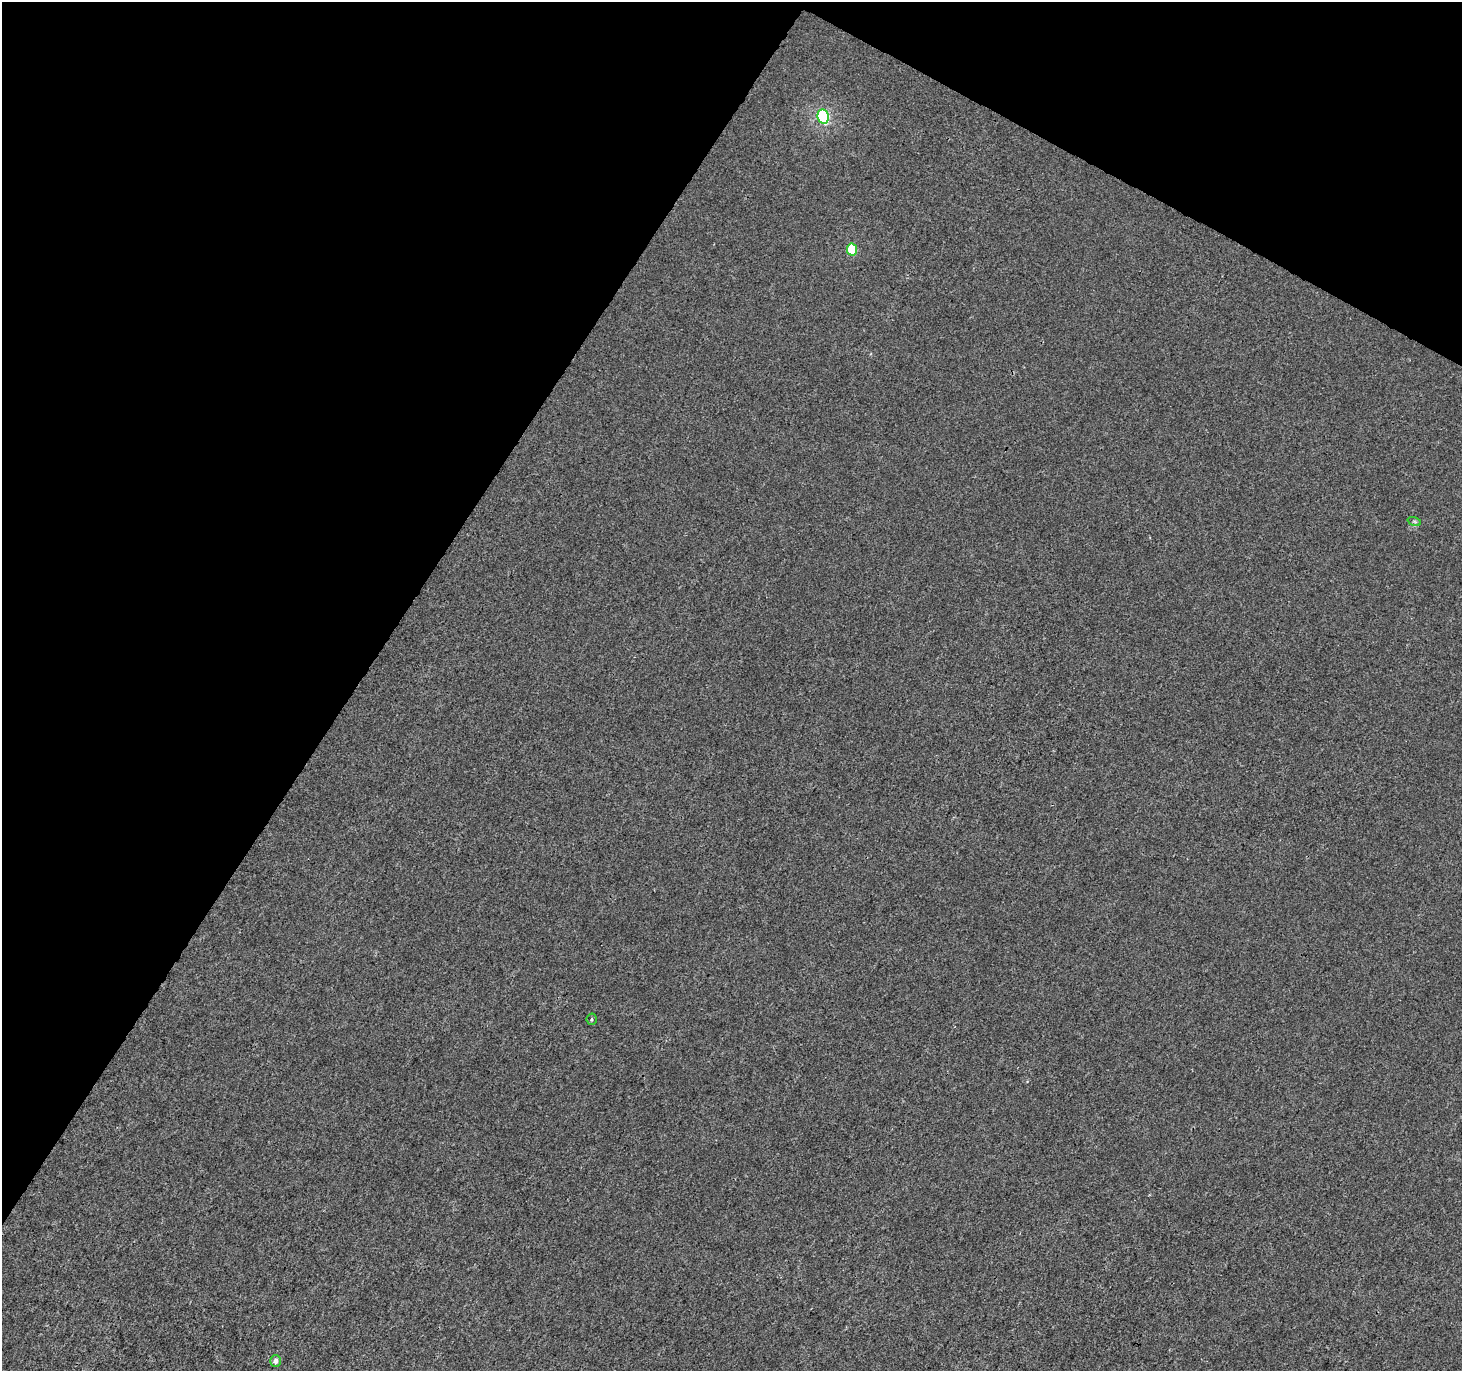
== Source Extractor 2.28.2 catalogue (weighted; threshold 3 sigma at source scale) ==
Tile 2 of 4 x 4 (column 2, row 1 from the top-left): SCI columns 1462-2921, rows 4302-5670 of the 5855 x 5932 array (HDU 1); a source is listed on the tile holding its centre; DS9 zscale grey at full resolution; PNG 1464 x 1373 px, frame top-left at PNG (2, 2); each listed source drawn as its Kron ellipse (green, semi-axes under 4 px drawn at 4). Shown black and unused: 31% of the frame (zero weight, under 3 of 4 exposures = <1% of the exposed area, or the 3 px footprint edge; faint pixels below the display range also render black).
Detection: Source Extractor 2.28.2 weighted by HDU 2 'WHT'; one run over the whole footprint, this tile lists its part. Background 1.56e-04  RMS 0.0024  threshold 0.0106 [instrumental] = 3 sigma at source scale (4.5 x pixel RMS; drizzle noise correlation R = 1.50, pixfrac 1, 0.0396/0.0396 arcsec/px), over >= 5 px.
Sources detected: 5; all 5 listed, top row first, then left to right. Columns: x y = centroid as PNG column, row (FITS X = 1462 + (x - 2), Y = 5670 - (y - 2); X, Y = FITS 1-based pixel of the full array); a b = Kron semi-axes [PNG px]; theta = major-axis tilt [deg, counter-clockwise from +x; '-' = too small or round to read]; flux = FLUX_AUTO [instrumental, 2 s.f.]
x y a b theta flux
823 117 7 5 -79 31
852 249 6 5 - 9.4
1414 521 7 4 -19 0.4
592 1019 6 5 - 0.38
276 1361 6 5 - 1.3